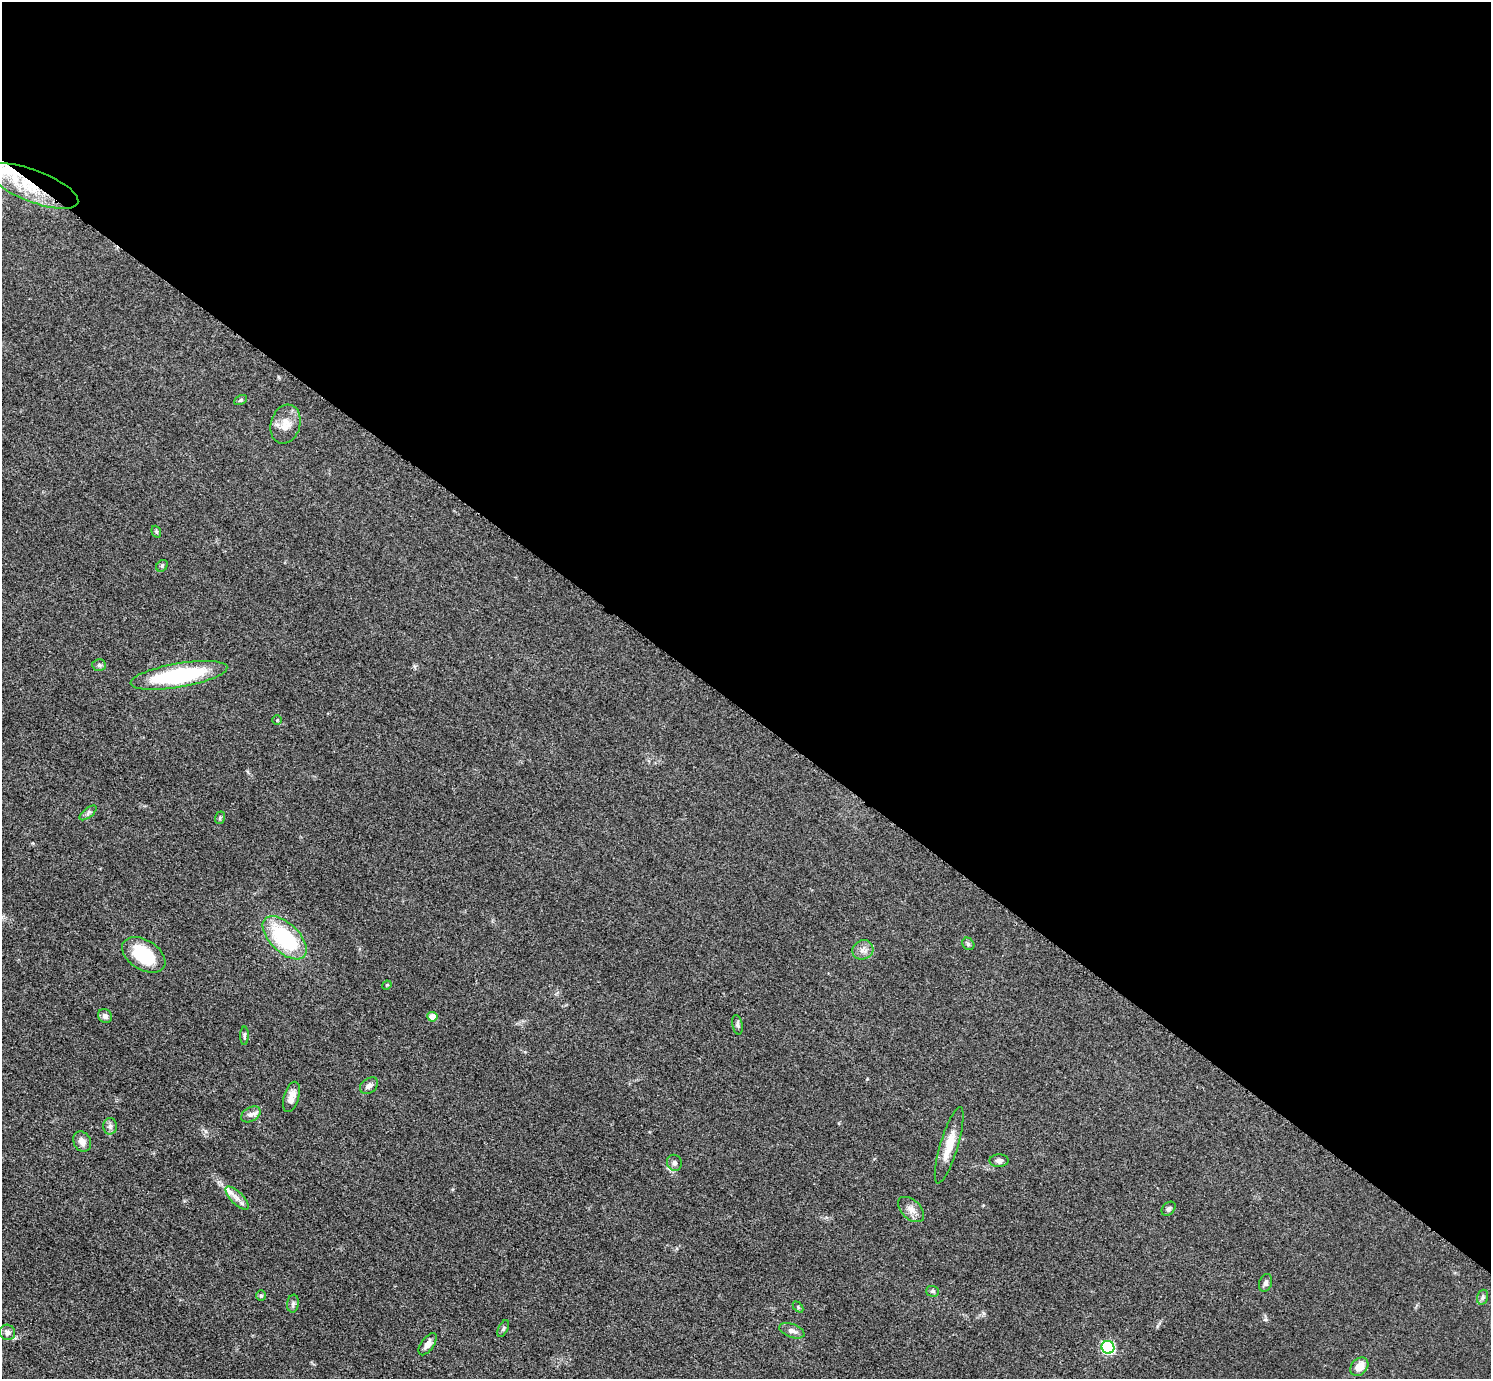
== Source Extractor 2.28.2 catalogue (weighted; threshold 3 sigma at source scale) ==
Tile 3 of 4 x 4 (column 3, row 1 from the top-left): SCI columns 2992-4480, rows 4297-5673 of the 5978 x 5981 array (HDU 1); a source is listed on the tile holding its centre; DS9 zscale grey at full resolution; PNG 1493 x 1381 px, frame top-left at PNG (2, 2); each listed source drawn as its Kron ellipse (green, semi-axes under 4 px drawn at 4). Shown black and unused: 52% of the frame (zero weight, under 3 of 5 exposures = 1% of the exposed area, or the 3 px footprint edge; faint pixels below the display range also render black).
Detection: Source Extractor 2.28.2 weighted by HDU 2 'WHT'; one run over the whole footprint, this tile lists its part. Background 0.0533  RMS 0.0058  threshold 0.026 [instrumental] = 3 sigma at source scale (4.5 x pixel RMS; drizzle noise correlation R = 1.50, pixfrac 1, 0.05/0.05 arcsec/px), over >= 5 px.
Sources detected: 44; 2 inside a brighter listed object's ellipse — not listed separately; the other 42 listed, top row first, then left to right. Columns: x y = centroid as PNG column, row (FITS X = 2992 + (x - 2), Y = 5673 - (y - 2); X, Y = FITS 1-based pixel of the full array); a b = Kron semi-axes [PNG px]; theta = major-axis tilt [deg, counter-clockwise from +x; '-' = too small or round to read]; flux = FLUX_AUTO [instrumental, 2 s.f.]
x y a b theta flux
33 186 48 16 -21 32
240 400 7 4 27 0.9
285 424 20 14 74 7.6
156 532 6 4 -70 0.8
162 566 6 5 - 0.85
99 665 7 6 - 1.5
179 675 49 12 10 60
277 720 5 5 - 0.68
88 813 10 4 39 1.4
220 818 6 4 71 0.83
285 938 27 14 -44 48
968 944 7 5 -47 1.2
863 950 11 9 23 3.2
144 955 24 15 -32 29
387 985 5 4 - 0.53
105 1016 7 6 - 2.3
432 1017 5 5 - 8.8
737 1025 10 5 -79 1.4
244 1036 9 4 89 1
369 1086 10 7 37 2.4
291 1097 16 7 73 4.5
251 1114 10 7 30 2.4
110 1126 8 6 88 1.8
82 1142 11 8 -64 3.9
949 1145 40 9 73 12
999 1161 9 6 1 2
674 1163 8 7 - 2
237 1198 15 6 -45 3.7
911 1209 15 9 -43 4.2
1169 1209 8 5 44 1.3
1266 1283 9 6 71 1.7
933 1291 6 5 - 1.1
261 1295 5 5 - 0.76
1483 1297 8 5 73 1.5
293 1304 9 5 82 1.4
798 1307 6 4 -47 0.79
503 1329 9 4 64 1.1
792 1331 13 6 -20 2.9
7 1332 8 7 - 2.6
428 1344 13 6 54 3.3
1108 1347 6 6 - 71
1359 1367 10 7 48 6.7
Overlapping masked pixels (flux is a lower limit): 1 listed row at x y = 33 186